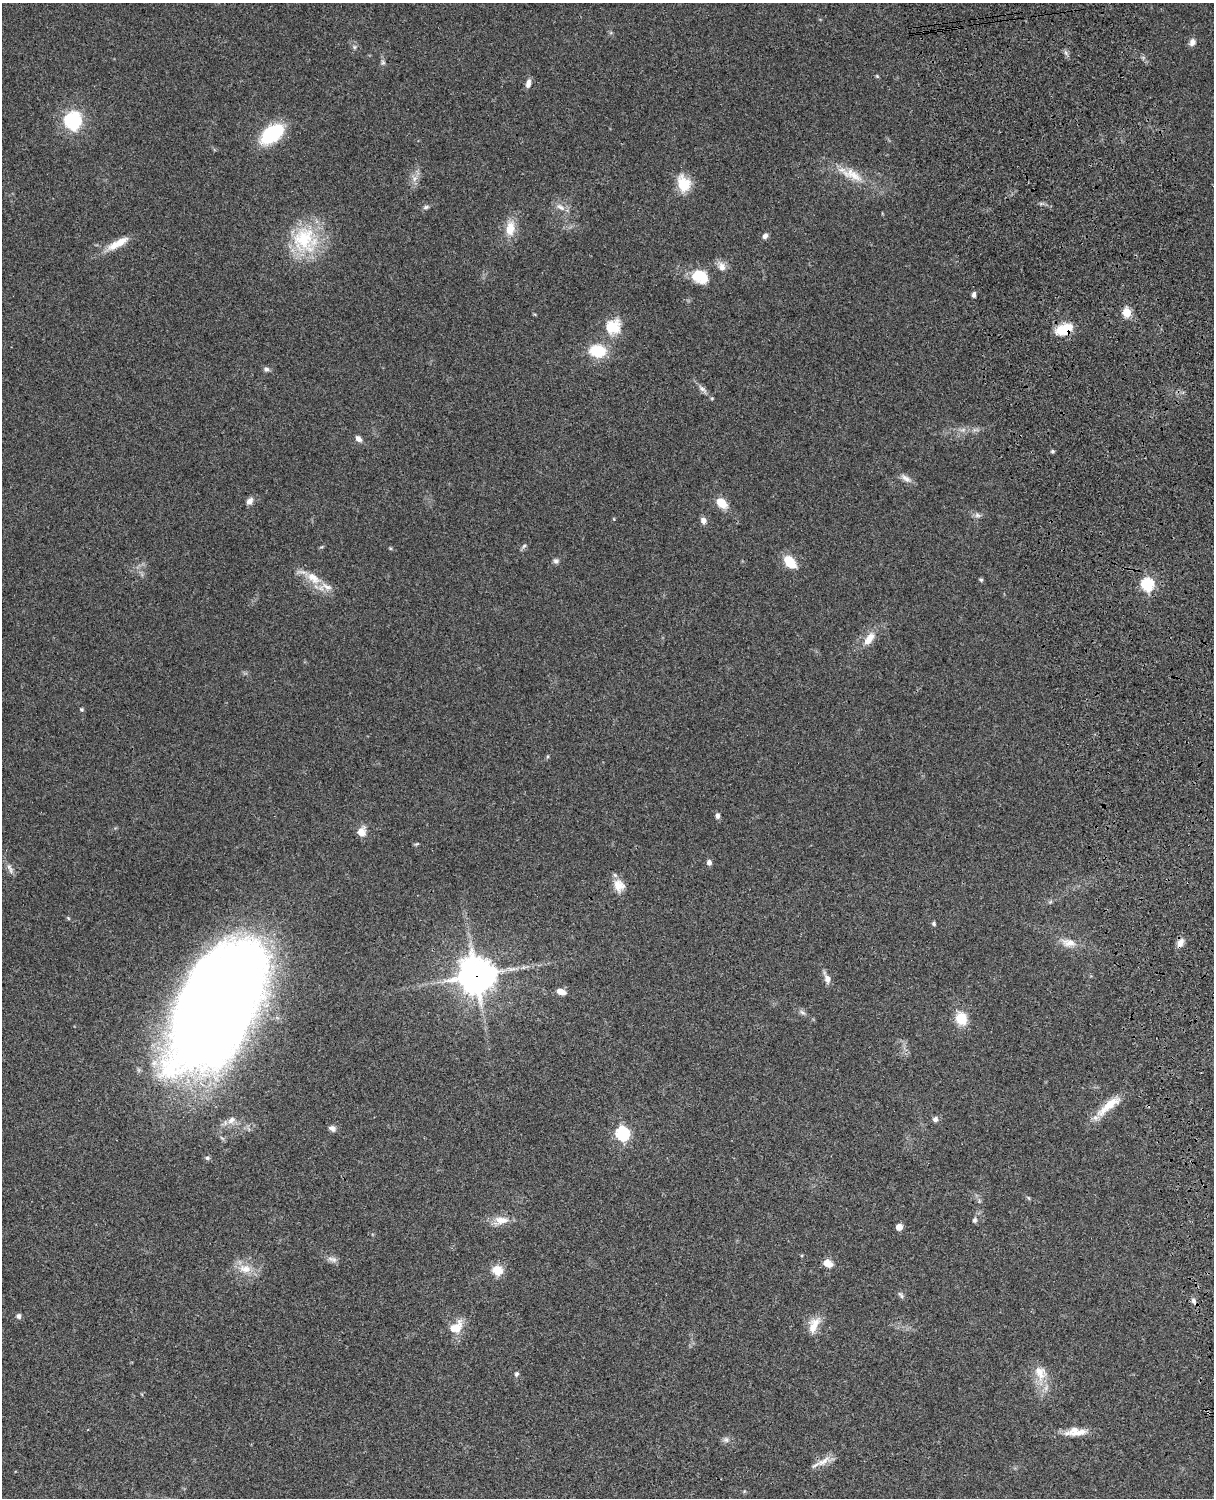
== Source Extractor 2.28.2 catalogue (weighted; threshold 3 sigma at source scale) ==
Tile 6 of 4 x 3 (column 2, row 2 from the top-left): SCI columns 1333-2544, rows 1771-3266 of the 5086 x 4924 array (HDU 1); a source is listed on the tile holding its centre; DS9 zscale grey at full resolution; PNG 1216 x 1500 px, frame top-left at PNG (2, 3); no overlay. Shown black and unused: <1% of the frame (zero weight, under 3 of 4 exposures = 6% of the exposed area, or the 3 px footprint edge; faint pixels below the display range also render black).
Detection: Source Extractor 2.28.2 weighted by HDU 2 'WHT'; one run over the whole footprint, this tile lists its part. Background 0.0966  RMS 0.0063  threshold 0.0284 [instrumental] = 3 sigma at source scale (4.5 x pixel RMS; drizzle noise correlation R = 1.50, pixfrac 1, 0.05/0.05 arcsec/px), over >= 5 px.
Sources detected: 87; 2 inside a brighter object's white glare — not listed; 2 inside a brighter listed object's ellipse — not listed separately; the other 83 listed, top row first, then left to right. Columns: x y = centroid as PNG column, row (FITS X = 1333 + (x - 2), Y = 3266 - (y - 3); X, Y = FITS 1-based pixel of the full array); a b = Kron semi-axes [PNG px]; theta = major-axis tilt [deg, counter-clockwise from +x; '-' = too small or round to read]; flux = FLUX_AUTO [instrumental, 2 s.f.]
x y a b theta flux
1192 42 8 7 - 3.4
354 47 6 5 - 1.1
1066 53 7 4 -72 1.5
383 62 7 5 -46 1.2
877 76 5 5 - 0.68
528 83 11 6 77 3.2
72 121 26 23 -55 28
272 134 22 12 37 50
852 175 37 13 -24 15
415 178 9 6 72 3
684 184 17 12 -73 17
426 207 8 5 11 1.4
560 207 15 7 -37 4
510 228 19 11 83 11
765 236 7 6 - 2.3
305 240 39 34 -57 41
118 243 32 9 29 11
722 267 13 9 -73 4.6
701 275 20 15 -54 14
974 295 6 5 - 1.6
1127 312 5 5 - 26
613 327 21 20 - 15
1064 329 20 12 18 15
598 351 14 11 -7 24
266 369 7 6 - 1.7
702 389 14 6 -40 2.9
963 430 7 5 43 1.7
358 439 9 7 -41 2.6
1052 451 5 4 - 0.97
906 478 16 7 -33 3.5
249 501 9 7 46 3.3
722 503 14 9 -44 8.9
977 515 9 6 -15 2
614 519 5 3 - 0.48
703 520 8 7 - 2.8
524 546 7 4 45 1.2
556 561 7 7 - 1.6
790 562 14 9 -48 15
313 578 23 12 -38 12
981 580 5 4 - 1.1
1147 584 6 6 - 77
869 639 21 10 54 8.4
81 709 5 5 - 0.87
717 816 7 5 -85 1.9
361 831 12 10 73 5.5
417 844 7 4 20 0.8
709 862 6 5 - 2.3
10 868 16 6 -65 2.9
619 886 16 14 -63 7.7
1050 902 6 4 44 0.94
68 918 6 3 -71 0.59
934 924 5 4 - 1.2
1069 943 21 11 -10 7.5
1180 943 13 7 63 4.2
476 975 12 12 - 1200
827 979 12 8 -75 3.8
561 992 10 6 -18 4.8
219 1006 120 57 62 1200
802 1012 9 5 -40 1.8
961 1018 13 10 -69 15
1109 1106 39 10 40 14
935 1119 7 7 - 2.2
231 1120 12 8 37 4.2
332 1128 10 7 -32 2.4
622 1134 6 6 - 100
207 1158 7 5 -5 1.3
501 1220 21 11 -3 7.8
974 1220 7 6 - 1.4
899 1227 5 5 - 8.2
332 1259 15 7 -15 2.9
827 1263 12 9 -32 4.9
245 1269 20 12 -6 10
497 1270 12 10 -23 9.4
901 1295 11 5 -50 1.5
1193 1301 9 6 -67 1.9
18 1316 6 5 - 1.9
814 1325 22 11 65 8.9
456 1327 18 13 40 11
1040 1373 23 16 -65 12
516 1374 7 5 76 1.4
1077 1432 25 11 -3 9.4
726 1440 8 8 - 2.2
824 1461 24 7 35 6.2
Overlapping masked pixels (flux is a lower limit): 4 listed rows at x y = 1064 329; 1180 943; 476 975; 824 1461